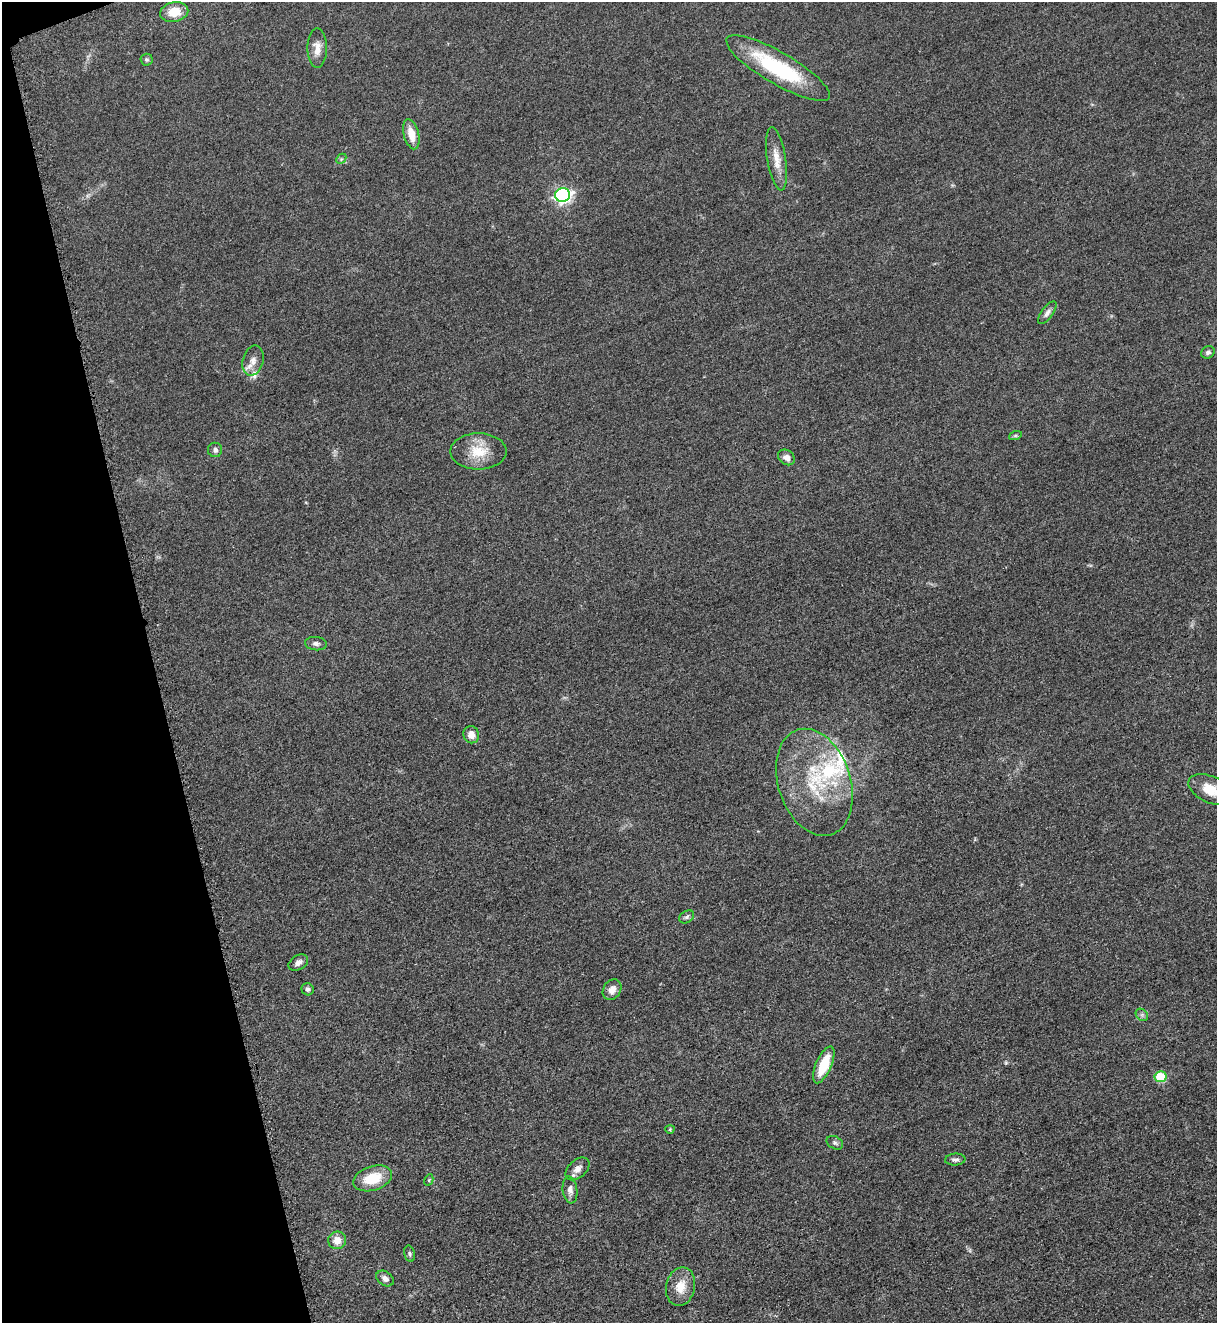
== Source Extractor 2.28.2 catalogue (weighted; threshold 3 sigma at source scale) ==
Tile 5 of 4 x 4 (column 1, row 2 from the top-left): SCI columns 282-1496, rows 2707-4027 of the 5317 x 5365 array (HDU 1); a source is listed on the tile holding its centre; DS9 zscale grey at full resolution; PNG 1219 x 1325 px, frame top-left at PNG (2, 2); each listed source drawn as its Kron ellipse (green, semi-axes under 4 px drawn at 4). Shown black and unused: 13% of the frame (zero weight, under 3 of 5 exposures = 4% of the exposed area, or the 3 px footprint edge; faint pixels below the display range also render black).
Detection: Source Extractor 2.28.2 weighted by HDU 2 'WHT'; one run over the whole footprint, this tile lists its part. Background 0.051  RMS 0.0059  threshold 0.0267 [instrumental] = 3 sigma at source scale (4.5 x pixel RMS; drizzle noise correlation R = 1.50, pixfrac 1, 0.05/0.05 arcsec/px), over >= 5 px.
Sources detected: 40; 3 inside a brighter listed object's ellipse — not listed separately; the other 37 listed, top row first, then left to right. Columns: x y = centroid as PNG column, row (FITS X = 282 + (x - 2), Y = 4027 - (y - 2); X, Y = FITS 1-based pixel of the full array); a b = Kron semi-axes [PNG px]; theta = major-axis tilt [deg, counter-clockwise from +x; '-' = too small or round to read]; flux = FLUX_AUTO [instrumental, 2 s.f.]
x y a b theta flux
174 12 14 10 12 11
317 48 19 10 90 5.9
147 60 6 6 - 1.1
778 68 59 16 -30 49
411 134 15 7 -75 8.3
341 159 6 4 46 0.9
776 159 32 9 -81 8.5
563 195 7 6 - 170
1047 313 13 5 53 2.3
1208 352 7 6 - 1.6
253 361 15 10 75 4.7
1015 436 6 4 19 0.76
215 450 7 7 - 1.8
478 451 28 18 0 15
786 457 9 7 -37 3.3
316 644 11 6 -4 2.2
471 735 9 8 - 4.5
814 782 55 36 -72 52
1211 790 24 13 -24 13
687 917 8 5 34 1.6
298 963 10 7 31 2.9
308 989 6 6 - 1.6
612 990 11 8 58 4.6
1142 1015 7 5 -45 1.3
824 1065 20 8 66 19
1160 1077 6 5 - 25
670 1129 4 4 - 0.69
835 1143 9 6 -28 1.4
955 1159 10 6 5 2.1
577 1169 14 9 42 4
373 1178 20 12 18 16
429 1180 6 4 61 0.7
570 1190 13 7 -83 3.1
337 1240 9 9 - 5.9
410 1254 8 5 -76 1.1
385 1279 9 7 -36 2.6
681 1287 19 14 77 9.9
Isophote crosses this tile's border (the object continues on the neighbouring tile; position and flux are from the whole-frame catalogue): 1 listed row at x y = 1211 790